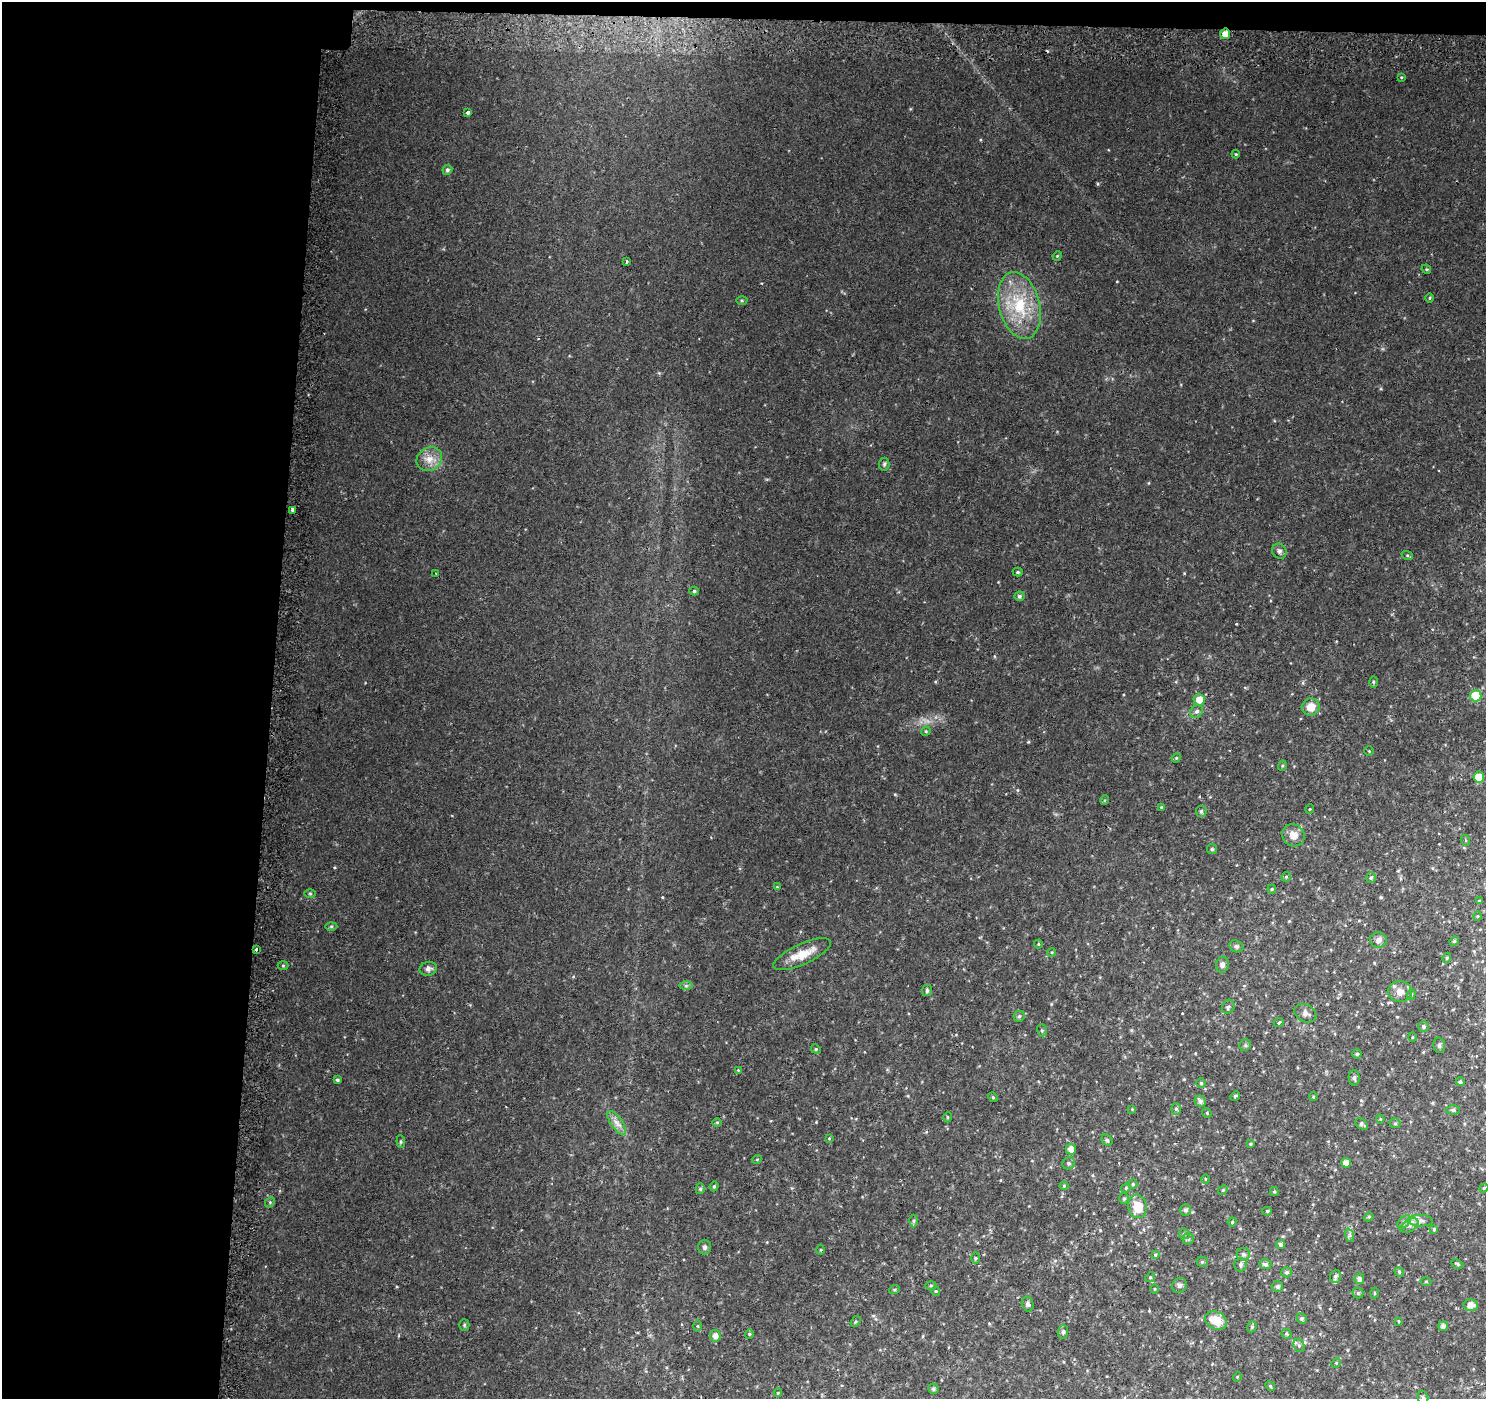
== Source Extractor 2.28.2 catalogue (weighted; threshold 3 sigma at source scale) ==
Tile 1 of 3 x 3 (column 1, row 1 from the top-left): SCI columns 38-1521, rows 3117-4513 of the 4520 x 4778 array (HDU 1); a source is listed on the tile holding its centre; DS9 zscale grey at full resolution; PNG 1488 x 1401 px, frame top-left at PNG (2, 2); each listed source drawn as its Kron ellipse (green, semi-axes under 4 px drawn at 4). Shown black and unused: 19% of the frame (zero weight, under 2 of 3 exposures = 3% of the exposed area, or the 3 px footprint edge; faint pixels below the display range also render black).
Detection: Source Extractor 2.28.2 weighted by HDU 2 'WHT'; one run over the whole footprint, this tile lists its part. Background 0.0573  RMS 0.0079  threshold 0.0354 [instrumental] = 3 sigma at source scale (4.5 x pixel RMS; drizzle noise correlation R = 1.50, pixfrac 1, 0.0396/0.0396 arcsec/px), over >= 5 px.
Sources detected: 170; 1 cosmic-ray / hot-pixel residue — neither listed nor drawn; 2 inside a brighter listed object's ellipse — not listed separately; the other 167 listed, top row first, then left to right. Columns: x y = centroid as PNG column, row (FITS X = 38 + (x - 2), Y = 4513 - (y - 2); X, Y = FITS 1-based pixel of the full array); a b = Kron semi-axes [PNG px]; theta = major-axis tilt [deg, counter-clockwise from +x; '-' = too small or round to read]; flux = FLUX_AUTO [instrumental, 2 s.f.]
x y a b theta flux
1225 34 5 5 - 6.7
1401 77 4 3 - 0.69
468 113 4 3 - 13
1236 154 4 4 - 0.8
447 170 5 4 - 1.7
1057 256 5 4 - 0.79
626 262 3 3 - 3.8
1426 269 5 4 - 0.88
1430 298 5 3 - 0.79
742 300 5 3 - 0.91
1019 305 34 20 -75 40
429 459 13 11 33 8.3
884 464 6 5 - 1.4
292 510 4 3 - 4.8
1279 551 8 7 - 2.1
1407 555 6 4 -18 0.96
1018 572 5 4 - 1.1
436 574 4 2 - 0.52
694 591 5 4 - 1.3
1019 596 5 5 - 1.8
1373 682 6 4 -90 0.95
1476 696 6 5 - 27
1199 700 5 5 - 8.5
1311 707 9 8 - 9.9
1197 711 7 5 43 2.3
926 731 5 4 - 0.85
1369 751 4 4 - 0.8
1176 758 5 4 - 0.78
1282 766 5 3 - 0.8
1479 777 5 5 - 15
1105 800 5 3 - 0.78
1161 807 4 4 - 0.69
1310 809 5 3 - 0.61
1201 811 5 5 - 1.9
1293 835 11 10 - 7.6
1465 840 5 3 - 0.79
1212 849 5 5 - 1.1
1286 877 5 4 - 0.9
1371 878 5 5 - 1.5
777 887 4 4 - 0.68
1272 889 4 4 - 0.88
310 893 6 4 -1 0.97
1479 901 4 3 - 0.66
1477 916 5 3 - 0.72
331 926 6 4 1 1.1
1378 940 8 7 - 3.5
1454 941 5 4 - 1.2
1038 944 4 4 - 0.86
1236 946 7 5 -28 1.6
256 949 4 3 - 6.5
1052 952 4 3 - 0.8
802 954 31 10 25 14
1447 958 5 4 - 0.98
1222 965 8 6 82 2.6
283 966 5 3 - 0.84
428 969 9 7 14 3
686 986 6 4 0 1.4
927 990 6 5 - 1.9
1400 992 12 10 1 6.1
1411 994 5 4 - 1.1
1228 1007 7 6 - 1.8
1305 1013 11 8 -29 3.3
1019 1016 5 5 - 1.5
1279 1022 5 3 - 0.78
1423 1026 5 5 - 1.9
1042 1030 6 5 - 1.3
1412 1037 5 3 - 0.6
1245 1045 6 5 - 1.3
1439 1045 8 5 -76 1.6
816 1049 5 4 - 1.1
1357 1054 4 4 - 1.2
738 1070 3 3 - 0.55
1354 1078 8 5 -88 1.6
337 1080 4 4 - 1.4
1460 1082 4 4 - 1.9
1201 1083 4 4 - 0.93
1235 1096 5 4 - 0.93
993 1097 5 4 - 0.99
1313 1097 4 3 - 1
1200 1101 6 5 - 2.9
1132 1109 4 4 - 0.62
1176 1109 5 5 - 1.4
1453 1110 7 5 0 1.7
1207 1113 5 4 - 0.85
947 1117 5 3 - 0.72
1380 1119 4 4 - 0.79
717 1122 5 3 - 0.77
617 1123 14 5 -55 4.7
1395 1123 5 5 - 1.1
1362 1124 7 5 -38 1.9
829 1138 4 4 - 0.74
1107 1140 6 5 - 1.3
401 1142 6 4 -85 1.1
1250 1144 4 4 - 0.89
1071 1149 5 5 - 5.9
757 1159 5 3 - 0.64
1069 1163 6 6 - 1.8
1346 1163 5 5 - 6.8
1205 1179 5 3 - 0.73
1133 1184 5 4 - 0.91
714 1186 5 4 - 0.97
1064 1186 4 4 - 0.81
1126 1188 5 4 - 0.92
1484 1188 4 4 - 0.92
700 1189 5 4 - 1.3
1223 1190 5 4 - 1
1274 1191 4 4 - 1.1
1124 1199 5 4 - 1.3
270 1202 5 4 - 0.96
1137 1206 12 9 -79 16
1186 1210 6 5 - 1.9
1267 1211 5 4 - 1
1369 1217 5 4 - 1
913 1221 6 4 90 1.3
1420 1221 12 5 -1 3.6
1232 1222 4 4 - 0.95
1404 1222 8 5 46 2.4
1410 1225 10 6 32 3.1
1434 1229 4 4 - 0.94
1184 1234 6 5 - 1.2
1349 1235 7 4 -71 1.4
1188 1239 5 5 - 1.5
1281 1244 4 4 - 1.7
705 1247 7 6 - 2.1
821 1250 5 3 - 0.73
1243 1254 6 6 - 2.3
1155 1255 4 3 - 0.78
975 1258 6 4 -90 0.92
1202 1262 5 5 - 1.2
1265 1264 6 5 - 2.4
1457 1264 6 3 -26 1.1
1240 1265 7 6 - 2.1
1286 1272 5 5 - 2
1399 1272 5 4 - 1
1335 1276 6 5 - 1.8
1150 1277 5 4 - 1
1359 1279 5 5 - 2.8
1426 1281 5 3 - 0.75
931 1285 5 4 - 0.9
1179 1285 8 7 - 2.4
1278 1287 5 5 - 2.1
1155 1289 4 3 - 0.67
894 1290 5 3 - 0.82
936 1291 4 4 - 0.75
1358 1293 5 5 - 1.4
1374 1293 5 3 - 0.74
1028 1304 7 6 - 2.1
1470 1305 7 6 - 5.8
1302 1319 5 5 - 1.7
1216 1320 11 8 -25 15
855 1321 6 4 55 1.1
1398 1321 3 3 - 0.72
464 1325 5 5 - 1.1
698 1326 5 4 - 0.82
1443 1326 4 4 - 3
1252 1327 6 4 68 1.3
1063 1332 7 5 88 1.7
749 1334 4 4 - 0.96
1286 1334 5 4 - 1
715 1336 6 5 - 4.1
1299 1345 7 5 -69 1.7
1336 1363 5 4 - 0.88
1237 1377 5 3 - 0.72
1270 1386 5 4 - 1
933 1389 5 5 - 1.8
778 1393 4 3 - 0.89
1423 1398 7 5 -75 1.5
Overlapping masked pixels (flux is a lower limit): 1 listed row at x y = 1225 34
Isophote crosses this tile's border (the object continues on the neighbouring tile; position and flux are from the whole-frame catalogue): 1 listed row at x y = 1423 1398
Unlisted compact peaks at least as high as the median listed source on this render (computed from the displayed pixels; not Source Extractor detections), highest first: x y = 1098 184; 1117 281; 1028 742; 1184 573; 895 794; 816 1122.